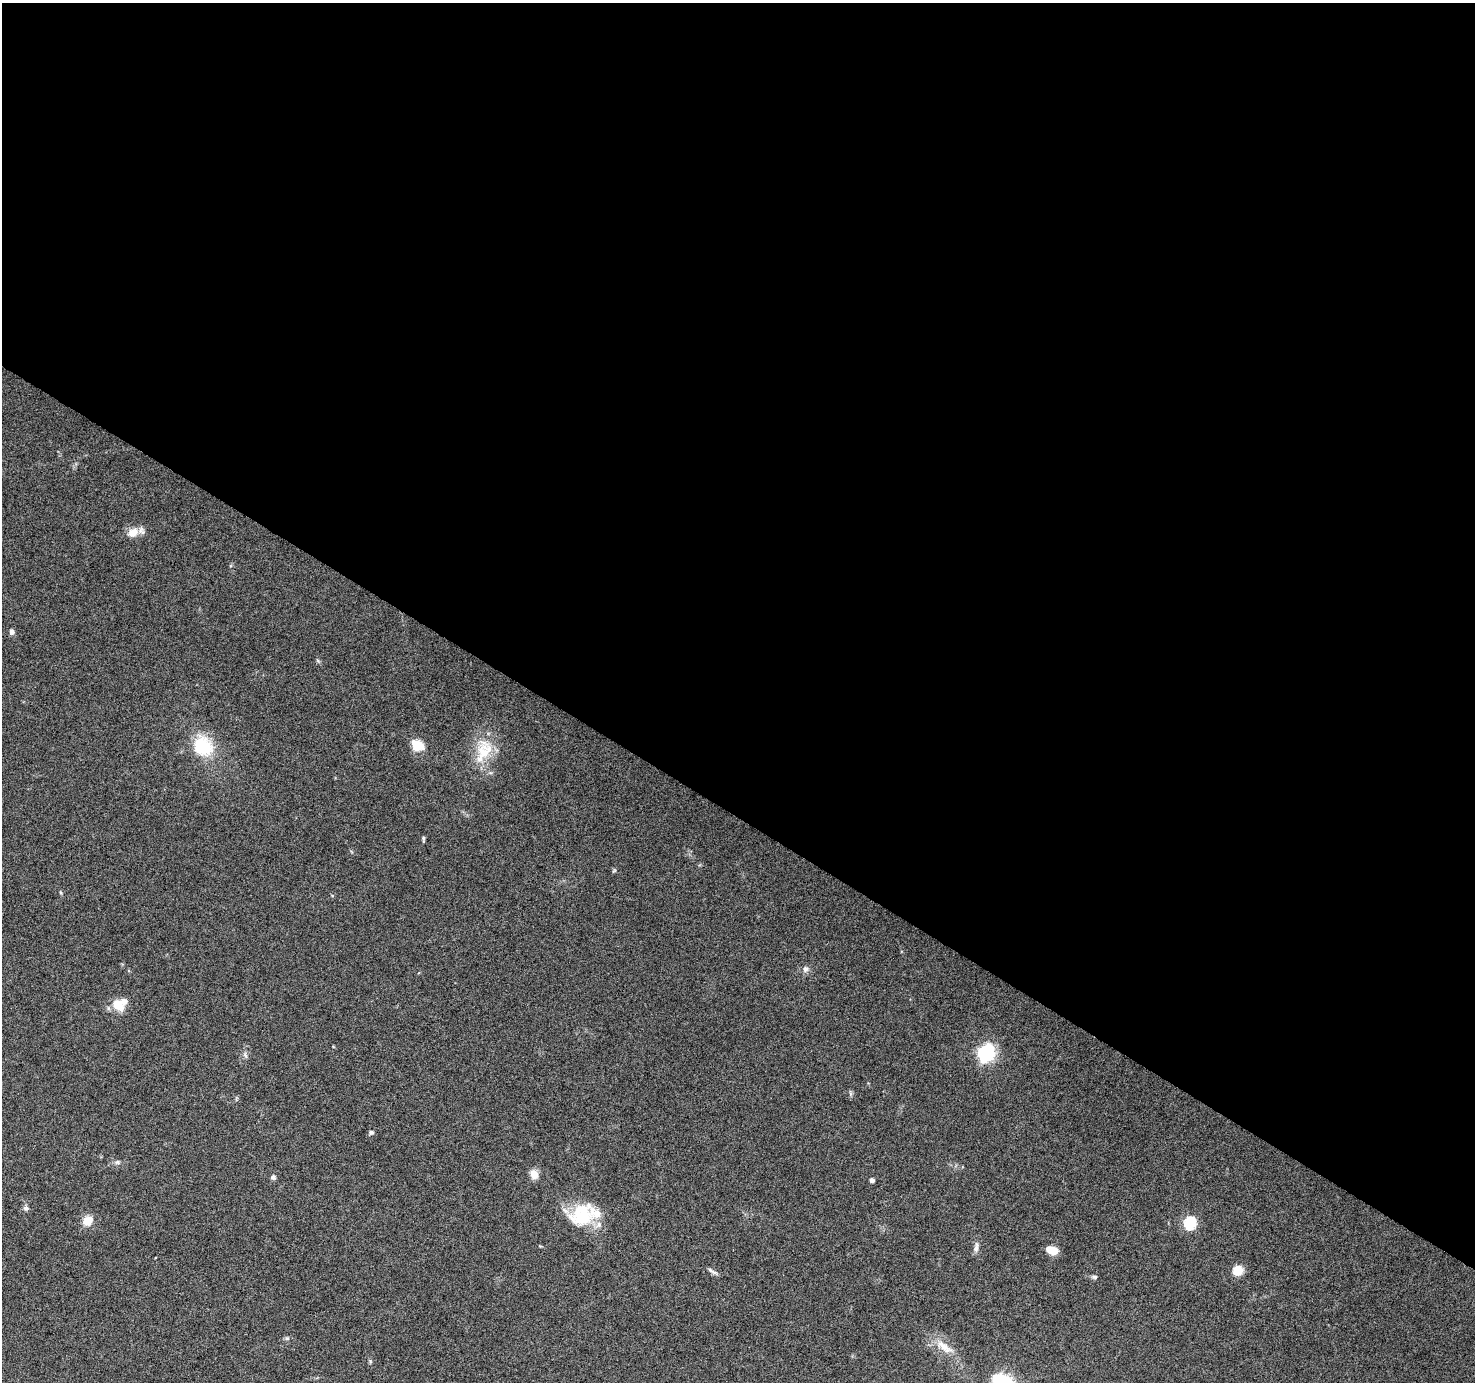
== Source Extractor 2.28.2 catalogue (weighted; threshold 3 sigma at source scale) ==
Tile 3 of 4 x 4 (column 3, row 1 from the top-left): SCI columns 2953-4425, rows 4395-5774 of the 5898 x 5963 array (HDU 1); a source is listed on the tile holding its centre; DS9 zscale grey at full resolution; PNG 1477 x 1384 px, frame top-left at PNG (2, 3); no overlay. Shown black and unused: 59% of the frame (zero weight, under 6 of 12 exposures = <1% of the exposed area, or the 3 px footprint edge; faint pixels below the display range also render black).
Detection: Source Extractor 2.28.2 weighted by HDU 2 'WHT'; one run over the whole footprint, this tile lists its part. Background 0.053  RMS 0.0026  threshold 0.0106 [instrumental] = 3 sigma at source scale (4.09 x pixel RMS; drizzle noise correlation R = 1.36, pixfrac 0.8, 0.0396/0.0396 arcsec/px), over >= 5 px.
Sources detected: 29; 2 inside a brighter listed object's ellipse — not listed separately; the other 27 listed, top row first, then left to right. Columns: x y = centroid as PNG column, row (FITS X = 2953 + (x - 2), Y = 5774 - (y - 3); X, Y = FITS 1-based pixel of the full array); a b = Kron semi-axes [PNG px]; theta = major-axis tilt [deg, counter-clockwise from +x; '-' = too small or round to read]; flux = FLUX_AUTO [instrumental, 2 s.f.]
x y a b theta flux
133 532 16 11 25 2.8
12 632 5 5 - 1.3
417 745 14 11 -26 4.4
203 746 27 23 -57 11
483 753 40 18 81 9
423 839 6 4 -84 0.42
805 969 8 8 - 0.96
117 1004 14 10 -52 4.2
986 1053 19 15 53 13
245 1055 8 5 -66 0.61
371 1132 6 6 - 0.5
117 1162 6 5 - 0.49
534 1174 11 9 -64 2.3
273 1177 6 6 - 0.63
872 1180 4 4 - 0.94
26 1208 7 6 - 0.71
581 1215 33 28 29 12
87 1221 11 8 47 3.3
1190 1223 6 6 - 28
976 1247 15 6 82 1.1
1052 1250 11 7 -19 3.6
1238 1270 12 11 - 2.7
712 1271 15 4 -32 0.73
1094 1277 8 5 -4 0.53
287 1338 6 5 - 0.42
944 1347 29 10 -37 4.1
997 1379 7 5 51 8
Isophote crosses this tile's border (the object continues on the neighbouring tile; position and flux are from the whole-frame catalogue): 1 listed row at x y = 997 1379